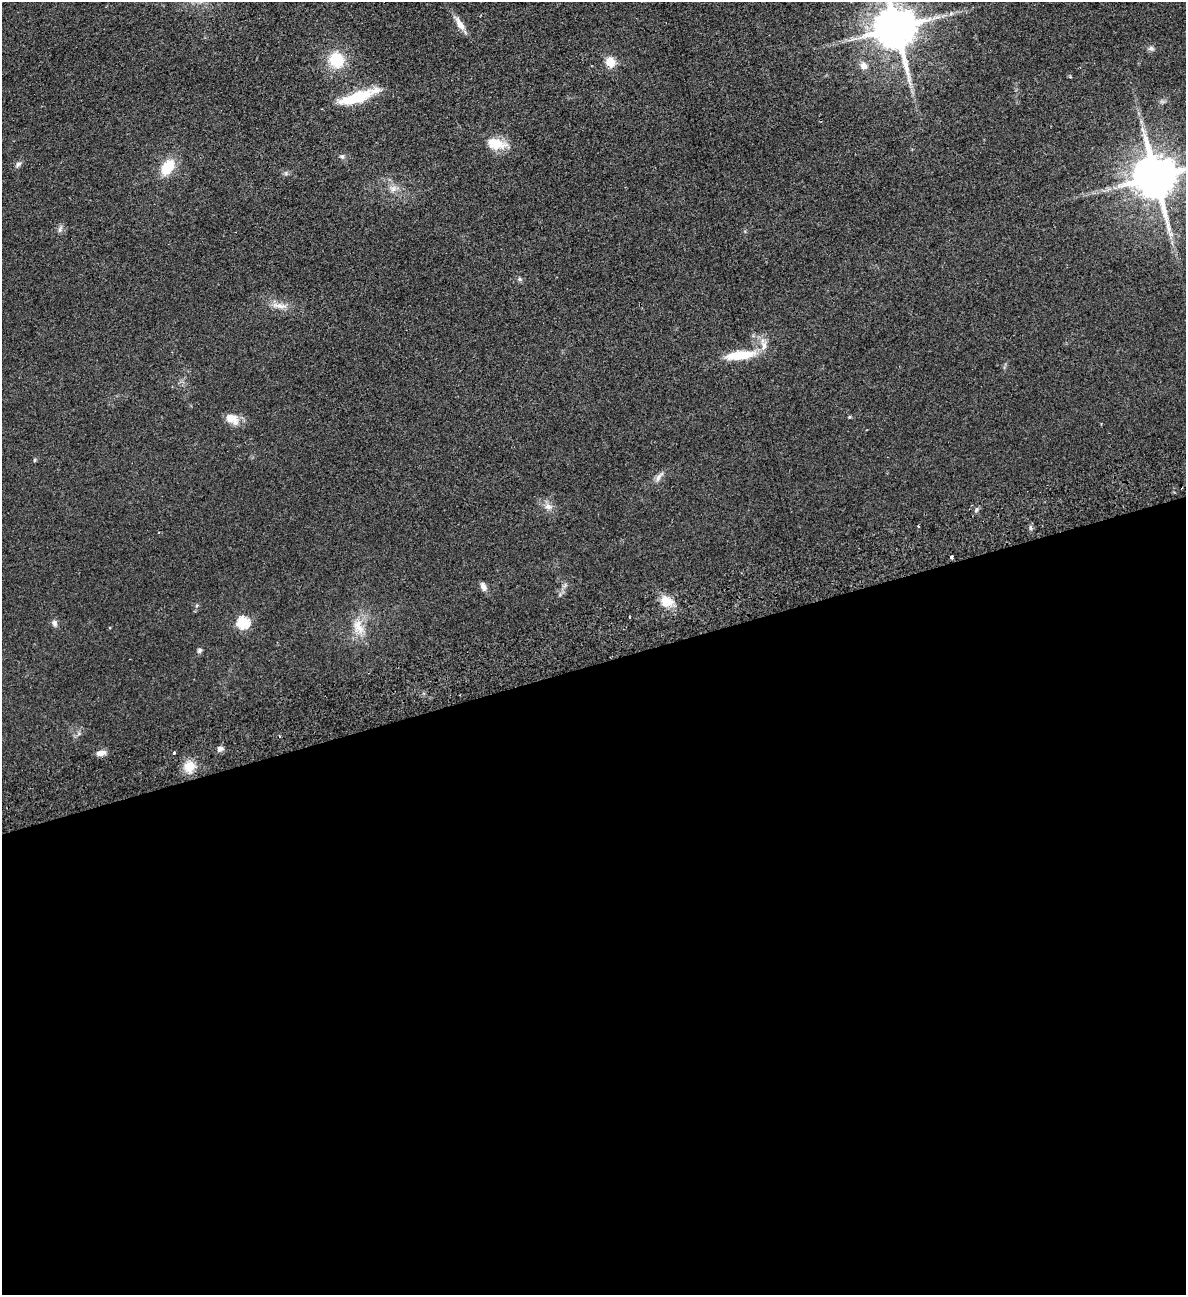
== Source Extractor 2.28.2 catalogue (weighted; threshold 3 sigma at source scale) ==
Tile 15 of 4 x 4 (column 3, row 4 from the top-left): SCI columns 2656-3839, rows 57-1349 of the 5189 x 5283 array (HDU 1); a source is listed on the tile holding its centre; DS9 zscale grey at full resolution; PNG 1188 x 1297 px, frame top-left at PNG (2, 2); no overlay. Shown black and unused: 49% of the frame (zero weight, under 2 of 3 exposures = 3% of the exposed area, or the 3 px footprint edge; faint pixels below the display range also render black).
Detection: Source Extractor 2.28.2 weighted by HDU 2 'WHT'; one run over the whole footprint, this tile lists its part. Background 0.0822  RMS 0.0093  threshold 0.0419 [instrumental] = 3 sigma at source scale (4.5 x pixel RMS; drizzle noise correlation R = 1.50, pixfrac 1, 0.05/0.05 arcsec/px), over >= 5 px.
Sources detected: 38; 1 cosmic-ray / hot-pixel residue — not listed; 1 inside a brighter listed object's ellipse — not listed separately; the other 36 listed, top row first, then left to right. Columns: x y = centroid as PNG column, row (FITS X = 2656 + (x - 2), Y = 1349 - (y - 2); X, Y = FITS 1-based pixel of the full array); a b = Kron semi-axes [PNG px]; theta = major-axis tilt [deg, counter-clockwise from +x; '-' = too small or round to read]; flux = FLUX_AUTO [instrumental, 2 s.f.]
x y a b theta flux
460 24 19 7 -60 7.8
895 28 12 11 - 3700
1151 48 9 5 0 2.3
336 60 15 14 - 31
610 62 10 9 - 12
863 66 9 8 - 5.4
356 97 46 11 19 36
1143 130 10 4 -56 3
496 144 25 13 -13 18
342 157 7 5 -66 1.9
18 164 9 6 45 2.5
168 167 14 9 56 29
1155 177 13 11 -76 3900
393 189 9 7 63 4.1
60 229 10 5 66 2.4
1170 234 7 4 -90 2.5
520 279 6 4 -89 1.4
280 306 24 6 -7 7.8
740 355 39 11 7 25
232 419 19 11 -28 10
34 460 5 3 - 0.94
658 478 12 6 67 3.8
548 507 11 8 -12 5.1
976 510 6 4 71 1.5
918 526 3 3 - 1.5
951 557 4 3 - 2.8
483 587 11 7 -62 4.3
667 601 15 13 -27 14
243 622 6 6 - 93
54 623 9 6 -72 3
358 627 23 13 -66 15
199 651 7 5 47 2
220 749 8 6 44 3.4
101 753 11 7 11 5.4
174 753 3 2 - 1.3
189 766 12 12 - 15
Isophote crosses this tile's border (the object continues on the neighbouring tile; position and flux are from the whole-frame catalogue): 2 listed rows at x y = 895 28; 1155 177